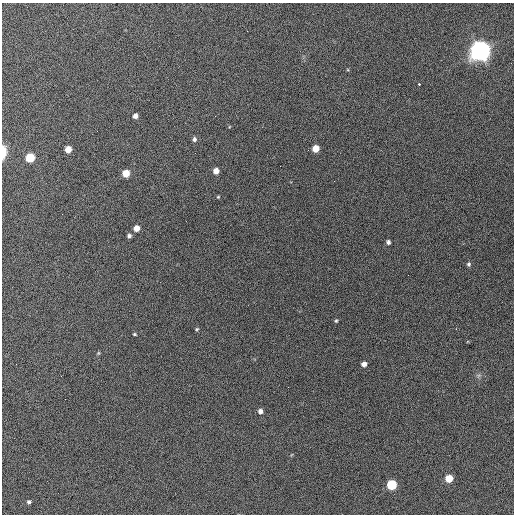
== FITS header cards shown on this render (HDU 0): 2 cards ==
NAXIS1  =                  512 / Axis length
NAXIS2  =                  512 / Axis length

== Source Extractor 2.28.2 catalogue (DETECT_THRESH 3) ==
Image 512 x 512 px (HDU 0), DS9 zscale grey, 1 PNG px = 1 image px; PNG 516 x 516 px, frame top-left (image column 1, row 512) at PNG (2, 3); no overlay
Background 903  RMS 31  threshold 91.9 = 3 sigma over >= 5 px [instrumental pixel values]
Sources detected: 28; all 28 listed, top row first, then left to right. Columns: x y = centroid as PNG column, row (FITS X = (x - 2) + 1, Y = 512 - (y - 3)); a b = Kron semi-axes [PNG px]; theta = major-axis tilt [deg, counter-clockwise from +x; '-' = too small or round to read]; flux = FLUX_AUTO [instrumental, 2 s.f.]
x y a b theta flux
247 31 3 2 - 1.9e+03
480 51 8 8 - 1.9e+06
419 84 3 3 - 7.2e+03
135 116 5 4 - 9.2e+03
194 139 6 5 - 5.1e+03
316 148 5 5 - 3.4e+04
68 149 5 5 - 2.9e+04
3 152 10 4 90 4.4e+04
30 157 6 5 - 8.7e+04
216 171 5 5 - 1.7e+04
126 173 5 5 - 3.8e+04
218 197 4 4 - 2.2e+03
136 228 5 5 - 2.0e+04
129 236 5 5 - 5.3e+03
388 242 4 4 - 5.3e+03
469 264 6 5 - 4.3e+03
408 275 2 2 - 9.3e+02
336 321 5 4 - 2.6e+03
197 329 5 4 - 2.4e+03
456 329 3 3 - 1.1e+03
134 334 4 3 - 2.3e+03
98 353 6 4 89 2.1e+03
16 364 2 2 - 1.1e+03
364 364 5 4 - 1.1e+04
260 411 5 5 - 9.7e+03
449 478 5 5 - 4.8e+04
392 485 6 5 - 1.4e+05
29 502 4 4 - 4.3e+03
At the frame edge (FLAGS 8, measured only in part): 1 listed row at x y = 3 152